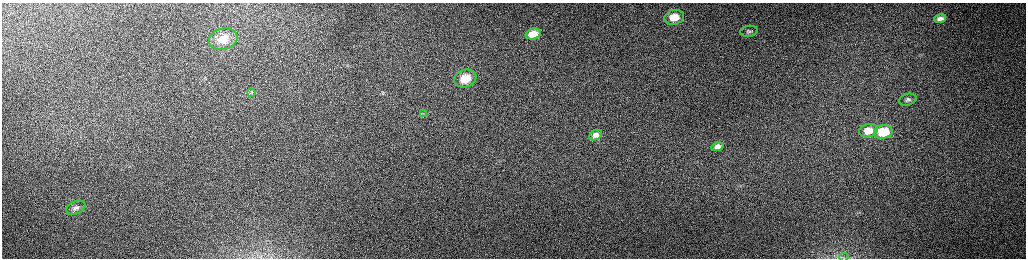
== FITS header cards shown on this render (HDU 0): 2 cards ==
NAXIS1  =                 2048 /fastest changing axis
NAXIS2  =                  512 /next to fastest changing axis

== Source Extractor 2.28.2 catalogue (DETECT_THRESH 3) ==
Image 2048 x 512 px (HDU 0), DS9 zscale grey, zoomed out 1/2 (1 PNG px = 2 x 2 image px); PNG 1028 x 260 px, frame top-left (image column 1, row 511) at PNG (2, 3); each listed source drawn as its Kron ellipse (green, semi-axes under 4 px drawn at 4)
Background 163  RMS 1.5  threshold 4.54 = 3 sigma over >= 5 px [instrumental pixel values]
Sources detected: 18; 3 cannot appear on this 1/2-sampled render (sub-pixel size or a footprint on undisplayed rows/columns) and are neither listed nor drawn; the other 15 listed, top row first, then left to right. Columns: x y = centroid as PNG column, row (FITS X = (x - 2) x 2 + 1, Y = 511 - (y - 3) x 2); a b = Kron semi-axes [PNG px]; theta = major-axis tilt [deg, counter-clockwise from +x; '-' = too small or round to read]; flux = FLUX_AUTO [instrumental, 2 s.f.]
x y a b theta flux
674 17 10 7 13 5700
940 19 6 4 15 1500
749 31 9 5 9 830
533 34 7 5 17 3400
223 39 14 10 13 5700
465 79 11 8 22 6900
252 92 4 2 - 230
908 100 9 5 17 920
423 113 4 3 - 390
868 131 9 6 13 3600
883 132 9 7 11 11000
596 135 7 5 28 1300
718 147 6 4 14 1500
76 208 10 6 24 1300
844 257 4 2 - 280
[3 sub-pixel or undisplayed-footprint detections neither listed nor drawn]